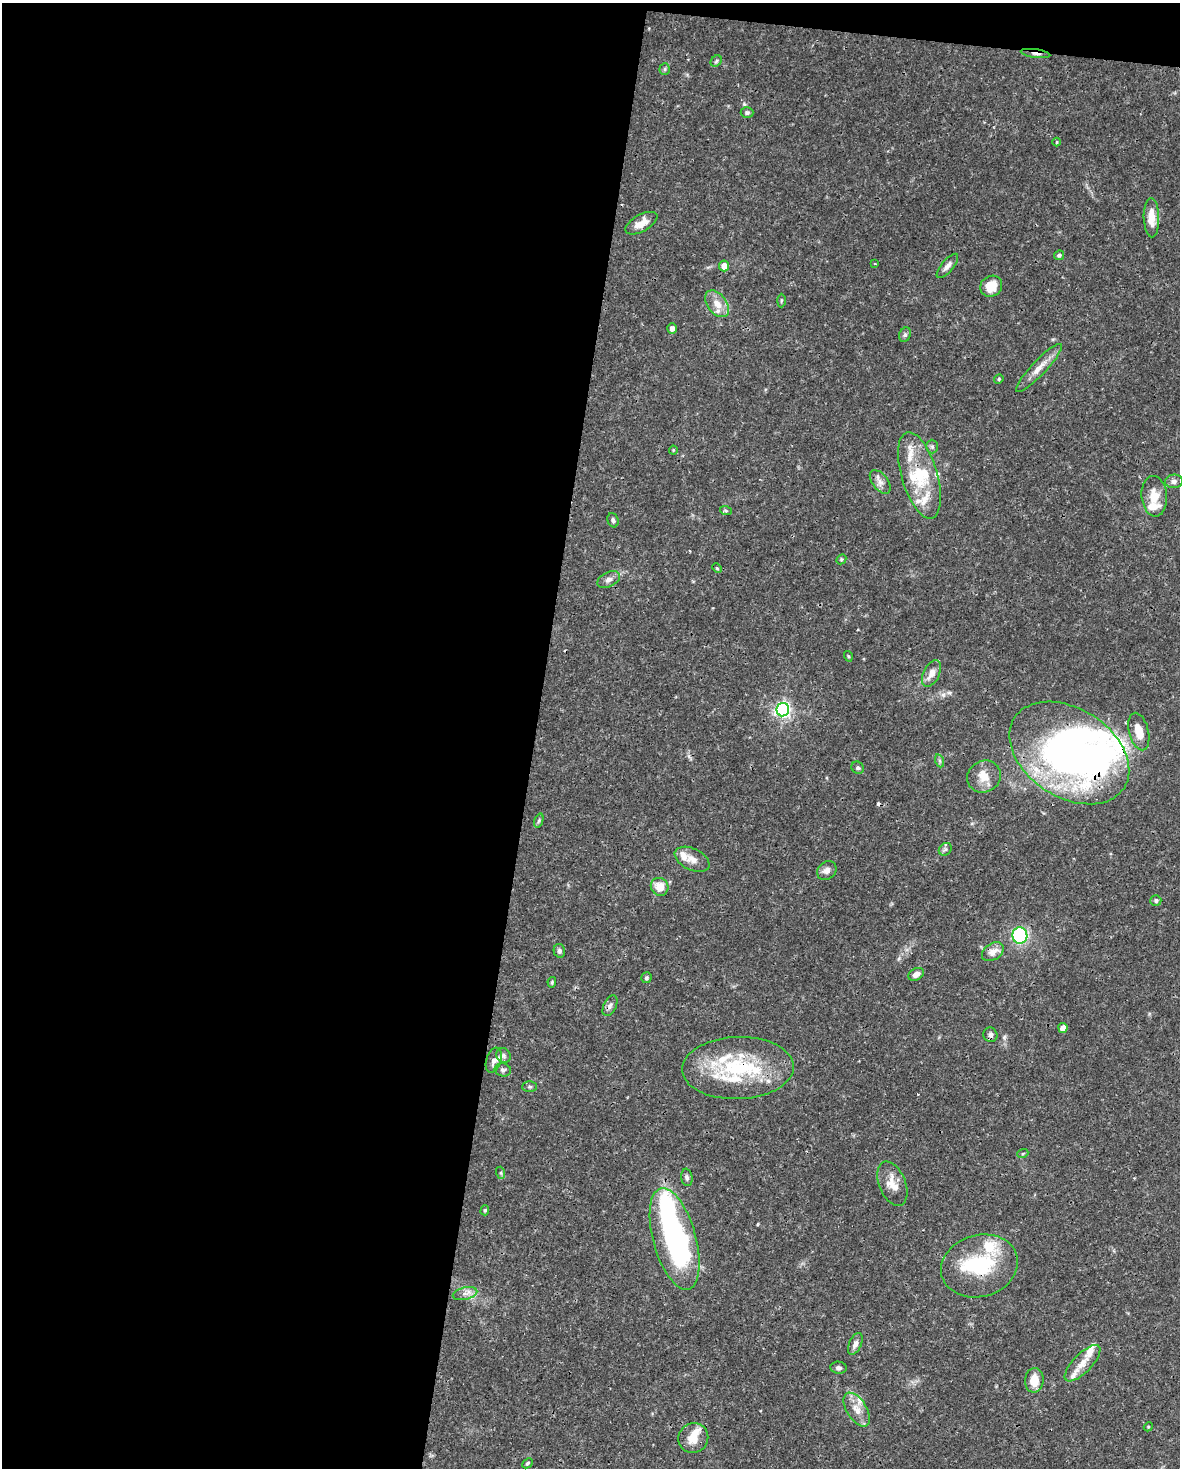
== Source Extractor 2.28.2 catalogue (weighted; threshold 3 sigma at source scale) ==
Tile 1 of 4 x 3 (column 1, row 1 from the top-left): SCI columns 4-1181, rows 3161-4626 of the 4716 x 4739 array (HDU 1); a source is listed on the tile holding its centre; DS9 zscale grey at full resolution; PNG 1182 x 1470 px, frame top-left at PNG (2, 3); each listed source drawn as its Kron ellipse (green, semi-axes under 4 px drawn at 4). Shown black and unused: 46% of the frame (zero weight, under 3 of 4 exposures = <1% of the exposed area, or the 3 px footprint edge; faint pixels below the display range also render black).
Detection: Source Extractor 2.28.2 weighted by HDU 2 'WHT'; one run over the whole footprint, this tile lists its part. Background 0.0444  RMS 0.0019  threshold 0.00835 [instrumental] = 3 sigma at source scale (4.5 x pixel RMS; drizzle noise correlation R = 1.50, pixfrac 1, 0.05/0.05 arcsec/px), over >= 5 px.
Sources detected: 100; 4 inside a brighter object's white glare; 1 cosmic-ray / hot-pixel residue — neither listed nor drawn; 22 inside a brighter listed object's ellipse — not listed separately; the other 73 listed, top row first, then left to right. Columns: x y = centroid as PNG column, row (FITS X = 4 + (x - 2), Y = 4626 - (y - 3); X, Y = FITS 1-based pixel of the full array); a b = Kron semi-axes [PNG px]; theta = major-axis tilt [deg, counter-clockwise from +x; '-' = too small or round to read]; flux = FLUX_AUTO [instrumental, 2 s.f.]
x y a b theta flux
1035 53 15 3 -7 0.79
716 61 6 5 - 0.33
665 69 6 5 - 0.3
747 113 6 5 - 0.4
1056 142 4 3 - 0.18
1151 218 19 7 -88 2.8
641 223 17 8 29 2.1
1059 255 5 4 - 0.39
875 264 3 3 - 0.18
724 266 5 5 - 1.8
947 266 15 6 50 1
991 286 11 10 - 3.2
781 301 7 3 89 0.24
717 304 15 9 -53 2.2
672 329 5 5 - 0.82
905 335 7 5 68 0.41
1039 368 32 7 46 2.3
999 379 5 4 - 0.24
932 447 7 6 - 0.44
673 450 4 4 - 0.17
919 475 45 18 -74 9.1
1174 481 9 7 6 0.68
880 482 14 7 -52 1.1
1154 496 20 12 -85 2.9
726 511 6 4 -19 0.28
613 520 7 5 -70 0.49
841 559 5 4 - 0.26
717 568 5 3 - 0.22
609 580 12 7 26 0.94
848 656 5 3 - 0.19
931 674 14 8 64 1.6
783 710 7 6 - 63
1139 732 19 9 -76 3
1069 753 65 44 -33 93
940 761 7 4 -72 0.31
858 768 6 6 - 0.41
984 776 17 15 29 2.6
539 821 7 4 70 0.32
945 849 7 5 44 0.4
692 859 18 10 -26 1.8
827 870 10 8 40 1.1
660 887 9 8 - 2.5
1156 900 5 5 - 0.47
1020 935 8 7 - 19
559 951 7 5 -77 0.46
993 952 12 8 33 1.6
916 974 8 6 30 1.1
646 978 5 5 - 0.41
552 982 5 4 - 0.25
610 1006 11 6 64 0.67
1063 1028 5 4 - 1.9
990 1035 7 7 - 0.69
503 1055 8 7 - 0.53
494 1060 13 7 71 0.9
738 1068 56 31 2 18
503 1070 8 6 -15 0.53
530 1087 7 5 1 0.37
1023 1153 5 3 - 0.23
501 1173 6 4 -72 0.24
687 1177 9 5 -81 0.49
892 1184 23 13 -68 2.7
485 1210 5 4 - 0.26
675 1239 52 21 -74 44
979 1266 39 31 16 13
465 1294 12 6 13 0.96
855 1344 11 6 67 0.89
1083 1363 24 9 46 2.2
838 1368 8 6 -5 0.53
1034 1380 12 9 82 3
857 1410 19 10 -58 2.2
1148 1427 5 3 - 0.17
693 1438 15 14 - 2.8
527 1463 6 4 44 0.32
Overlapping masked pixels (flux is a lower limit): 4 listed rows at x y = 1035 53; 1069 753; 990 1035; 738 1068